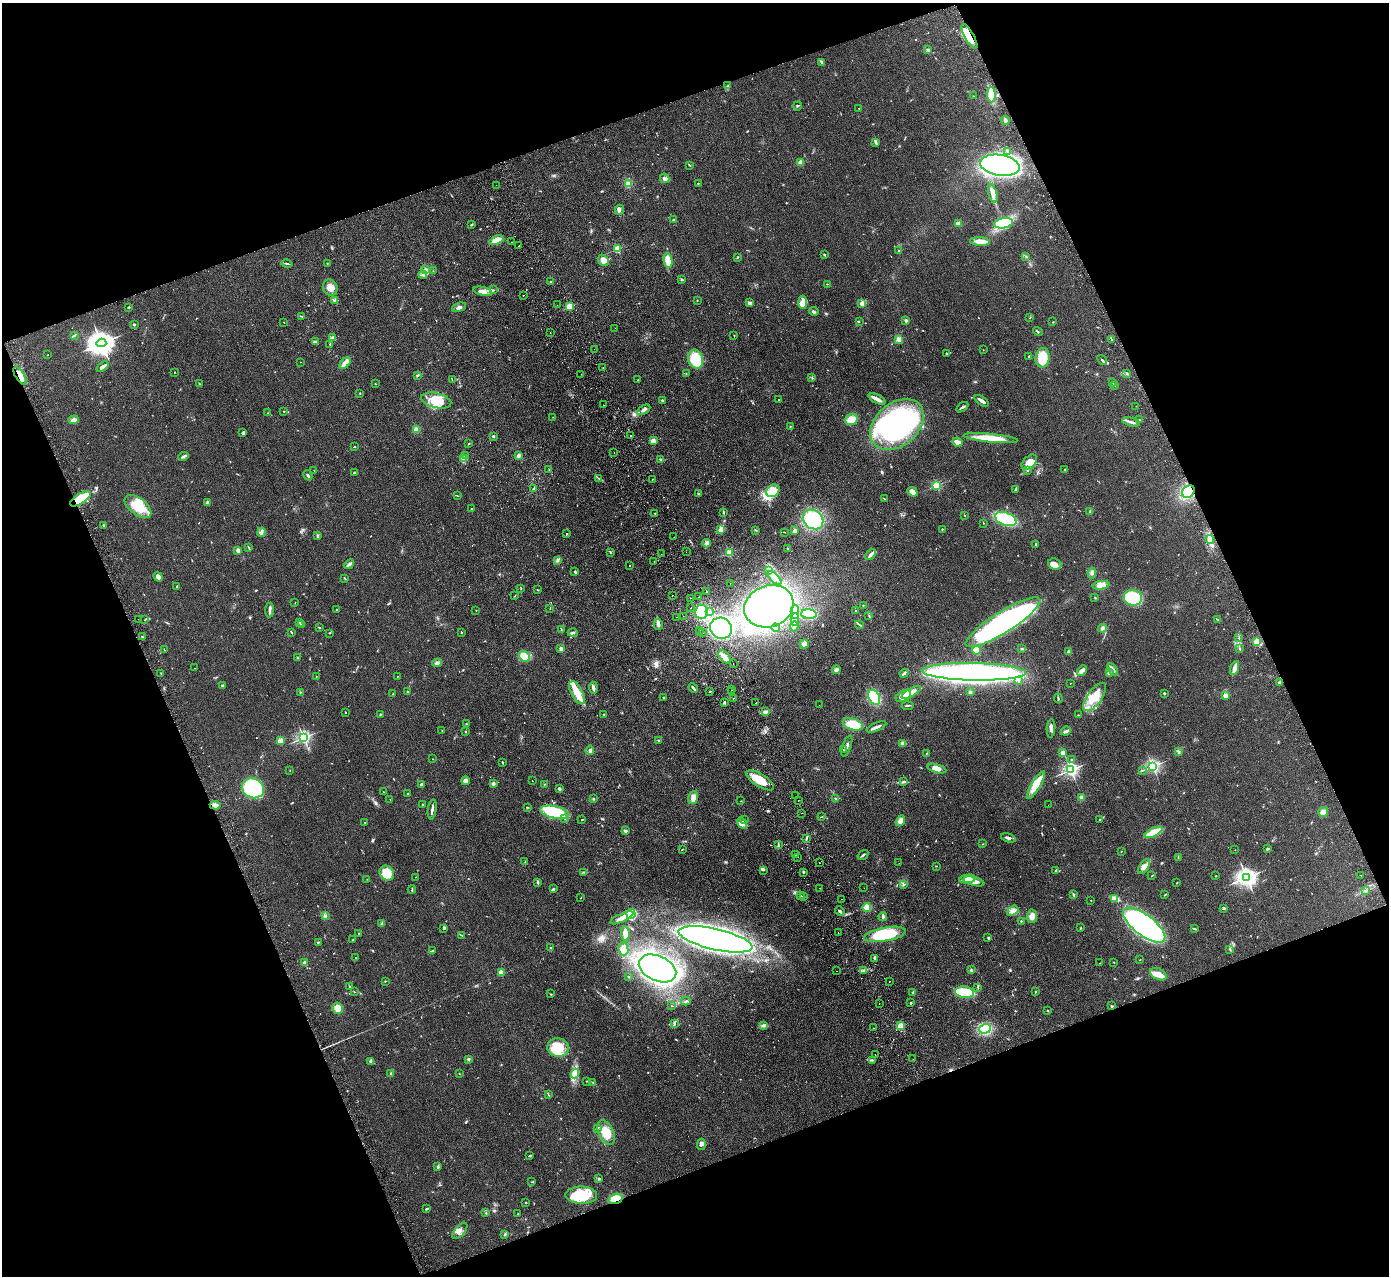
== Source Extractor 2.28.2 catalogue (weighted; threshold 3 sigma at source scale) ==
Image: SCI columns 56-5601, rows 181-5274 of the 5655 x 5585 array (HDU 1 of 3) = the unmasked area's bounding box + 8 px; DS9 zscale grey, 4 x 4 block average (1 PNG px = mean of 4 x 4 image px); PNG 1391 x 1278 px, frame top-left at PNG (2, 3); each listed source drawn as its Kron ellipse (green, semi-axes under 4 px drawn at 4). Shown black and unused: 42% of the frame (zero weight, under 2 of 3 exposures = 3% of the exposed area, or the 3 px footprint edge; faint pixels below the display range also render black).
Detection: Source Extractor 2.28.2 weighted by HDU 2 'WHT'. Background 0.145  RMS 0.01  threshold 0.0452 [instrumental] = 3 sigma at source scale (4.5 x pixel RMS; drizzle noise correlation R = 1.50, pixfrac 1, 0.05/0.05 arcsec/px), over >= 5 px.
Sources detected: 775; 2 too faint to see at this stretch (4 x 4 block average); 14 inside a brighter object's white glare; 15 cosmic-ray / hot-pixel residue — neither listed nor drawn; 12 coinciding with a brighter row at this scale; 54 inside a brighter listed object's ellipse — not listed separately; of the other 678, all 500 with FLUX_AUTO >= 1.9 (the completeness limit of this list) listed and drawn (178 fainter detections not listed), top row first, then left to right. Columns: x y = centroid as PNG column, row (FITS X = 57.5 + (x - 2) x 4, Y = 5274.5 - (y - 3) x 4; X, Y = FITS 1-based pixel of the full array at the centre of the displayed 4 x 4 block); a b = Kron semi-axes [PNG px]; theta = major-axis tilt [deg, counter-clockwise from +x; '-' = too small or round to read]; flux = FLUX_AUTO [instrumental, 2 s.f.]
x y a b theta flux
969 36 14 4 -61 89
928 50 3 3 - 7.1
821 62 3 3 - 6.7
727 86 3 2 - 5.3
991 95 8 3 -86 220
973 96 2 2 - 2.8
797 106 5 2 - 6.4
858 108 2 2 - 2
1005 120 4 3 - 14
876 142 3 2 - 6.2
1008 151 4 2 - 7.8
801 162 2 2 - 140
689 165 2 2 - 2.2
1000 165 20 10 -8 1300
665 178 5 4 - 22
698 183 2 2 - 3
629 184 4 4 - 23
496 185 2 2 - 2.7
993 193 9 4 -74 33
619 210 5 3 - 12
674 219 4 2 - 5.5
958 223 2 2 - 85
1004 223 9 5 10 320
471 225 3 2 - 5
496 240 7 4 24 62
980 241 10 4 -4 60
511 242 2 2 - 4.9
519 246 2 2 - 2.9
617 249 2 2 - 340
898 251 2 2 - 3.1
824 255 3 2 - 4.5
1026 256 3 2 - 5.3
738 257 3 2 - 4.7
603 260 6 4 -47 39
668 261 7 4 -79 68
327 263 2 2 - 3.8
287 264 5 2 - 8.2
425 269 4 3 - 9.3
433 271 2 2 - 2.1
423 275 4 3 - 12
681 279 4 2 - 7.6
550 281 2 2 - 2.9
827 284 2 2 - 2.5
330 287 8 7 - 58
493 290 2 2 - 3.1
483 291 9 4 -12 40
523 295 2 2 - 4.4
334 300 3 2 - 7.2
697 300 2 2 - 3.6
802 302 6 3 -87 25
750 303 4 3 - 12
862 303 3 2 - 38
557 305 2 2 - 2
569 306 2 2 - 310
128 307 3 2 - 3.8
459 307 7 3 20 22
814 311 5 2 - 11
302 316 3 2 - 3.9
1030 318 2 2 - 2.8
906 320 3 2 - 6
284 322 2 2 - 2.7
859 322 2 2 - 2.1
1053 322 3 2 - 3.3
134 324 2 2 - 6.8
615 328 2 2 - 5.1
1038 331 5 2 - 4.5
550 333 2 2 - 2.2
74 335 3 2 - 4.6
734 335 2 2 - 2.2
333 337 3 3 - 7.7
899 339 2 2 - 200
1111 339 3 2 - 2.4
316 342 4 3 - 14
101 343 5 4 - 7300
330 344 3 2 - 5.3
594 349 2 2 - 4.2
983 350 2 2 - 2.1
946 353 3 2 - 3.5
48 355 2 2 - 2.3
1029 356 4 2 - 4.9
1043 358 9 7 80 130
696 359 10 7 -70 150
1102 360 5 2 - 11
301 362 2 2 - 2
345 363 7 4 45 37
103 367 7 2 37 26
603 368 2 2 - 2.3
175 372 2 2 - 2.5
1127 373 2 2 - 6.9
581 374 2 2 - 1.9
686 374 2 2 - 3.2
417 375 4 2 - 6.2
20 376 10 4 -59 60
812 378 2 2 - 3.7
452 380 2 2 - 2.2
638 380 2 2 - 2.2
1113 382 2 2 - 2.6
199 384 2 2 - 2.8
375 384 2 2 - 1.9
1115 386 2 2 - 2.5
360 393 2 2 - 2.9
877 399 9 2 -27 44
662 400 2 2 - 8
779 400 2 2 - 7.6
436 401 15 7 -13 97
982 401 8 3 -34 24
604 405 2 2 - 6.1
1136 406 2 2 - 2
962 407 7 2 33 13
644 410 7 3 30 17
284 411 2 2 - 2.9
267 413 2 2 - 2.1
553 417 2 2 - 2.2
851 419 6 5 - 59
74 420 5 3 - 26
1139 420 3 2 - 3.2
1131 422 9 2 -14 16
897 424 30 21 41 1200
790 426 2 2 - 2.7
416 430 3 3 - 29
243 433 2 2 - 21
630 435 2 2 - 6.1
493 436 3 3 - 6.5
991 438 27 4 -5 150
653 441 2 2 - 160
957 442 5 3 - 40
469 443 2 2 - 3
355 447 2 2 - 3.3
614 453 2 2 - 12
465 455 4 2 - 5.7
184 456 5 2 - 18
518 456 3 3 - 17
463 459 4 3 - 12
661 460 4 2 - 12
1029 462 9 5 42 85
1065 469 3 2 - 4
314 470 2 2 - 2.4
549 470 2 2 - 2.5
1028 470 2 2 - 5
354 473 3 2 - 6.4
308 475 5 2 - 10
599 478 2 2 - 3.3
652 479 2 2 - 12
936 485 2 2 - 500
533 489 3 2 - 5.9
1015 489 3 2 - 9.5
773 491 7 6 - 120
912 492 5 3 - 43
1188 492 7 5 45 310
698 493 3 2 - 6.1
458 496 2 2 - 2.3
80 499 11 5 33 280
884 499 3 2 - 2.9
207 502 2 2 - 2.6
138 506 15 8 -37 170
471 508 2 2 - 2.7
1090 511 3 2 - 4.9
655 513 2 2 - 3.4
724 513 3 2 - 3.6
964 515 2 2 - 2.4
1006 519 11 6 -22 390
813 520 11 9 -40 340
983 523 2 2 - 2
104 525 2 2 - 23
721 529 4 2 - 72
942 529 2 2 - 3.3
756 530 3 2 - 4.6
795 531 2 2 - 21
262 532 5 3 - 13
784 532 2 2 - 2.2
566 534 2 2 - 5.4
317 536 2 2 - 3.7
674 537 2 2 - 2.9
1210 539 4 3 - 19
706 543 4 3 - 13
1036 544 2 2 - 7.5
248 547 3 2 - 4.3
788 548 3 2 - 3.6
238 550 2 2 - 130
686 552 2 2 - 2
610 553 2 2 - 2
729 553 2 2 - 290
661 554 2 2 - 2.2
871 554 6 2 47 21
558 560 3 2 - 5.4
654 561 2 2 - 2.5
349 564 5 2 - 15
1055 564 7 5 -22 30
630 565 2 2 - 3.1
768 571 2 2 - 4.4
575 572 3 2 - 8.8
1092 573 5 4 - 17
158 577 5 3 - 21
345 578 4 2 - 4
775 578 8 4 -46 27
730 583 2 2 - 5.9
1101 585 8 4 9 56
177 586 2 2 - 3.1
521 588 2 2 - 1.9
537 590 3 2 - 2.5
706 591 2 2 - 22
672 595 2 2 - 6.8
515 596 2 2 - 2.5
698 597 2 2 - 9
691 598 2 2 - 4.7
1095 598 2 2 - 2.9
1133 598 9 8 - 270
295 603 2 2 - 2
863 605 2 2 - 2.7
769 606 25 20 21 1300
550 608 2 2 - 2.7
691 608 2 2 - 11
270 610 7 2 85 19
336 610 2 2 - 3.2
476 610 2 2 - 5
856 611 2 2 - 3
701 612 7 6 - 190
710 612 2 2 - 3.3
795 612 7 2 -89 17
809 614 8 4 -5 230
683 616 2 2 - 3.7
869 616 2 2 - 2.1
677 617 2 2 - 4.4
138 619 2 2 - 2.2
1218 619 4 2 - 3.4
144 620 2 2 - 3.2
795 620 6 2 88 14
299 622 3 2 - 5.8
1003 622 43 10 32 1700
301 624 2 2 - 3.4
658 624 5 3 - 25
859 625 4 2 - 5.8
794 626 5 3 - 11
319 627 2 2 - 5.1
721 628 11 10 - 670
776 628 4 3 - 8.3
1103 628 4 3 - 14
561 630 3 2 - 3
699 630 2 2 - 4.5
292 632 4 2 - 3.9
462 632 2 2 - 2.2
703 632 2 2 - 2.9
329 633 2 2 - 3.2
573 633 5 2 - 9.2
142 636 2 2 - 3
1239 638 2 2 - 2.6
1257 642 3 3 - 59
804 644 4 4 - 22
561 649 3 3 - 13
1022 649 2 2 - 4.6
1240 649 3 2 - 3.9
164 650 2 2 - 3.1
976 650 4 3 - 91
1069 652 2 2 - 86
524 656 6 4 -45 100
725 657 8 4 -50 42
297 658 2 2 - 2.2
437 663 5 3 - 15
733 663 2 2 - 2.1
195 668 2 2 - 2.8
1235 668 7 2 72 58
1113 669 7 3 -58 18
836 670 4 3 - 15
1082 671 6 3 45 25
974 672 52 9 -1 1700
161 673 2 2 - 3.9
904 673 5 2 - 7.6
1109 673 2 2 - 85
316 676 2 2 - 2.7
397 676 2 2 - 3.1
1018 681 3 2 - 6.3
1279 682 3 2 - 6.6
1070 683 2 2 - 2
223 685 3 2 - 6.8
593 688 6 2 -85 26
693 688 5 2 - 15
732 690 2 2 - 2.5
710 691 2 2 - 14
300 692 2 2 - 2.4
407 692 3 2 - 4.1
732 692 2 2 - 3.9
911 692 11 3 31 54
970 692 2 2 - 66
577 693 13 6 -62 75
1164 693 2 2 - 19
393 694 2 2 - 2.5
1225 695 2 2 - 130
903 696 8 5 31 82
874 697 8 5 -62 250
1095 697 17 7 54 110
664 698 2 2 - 2.4
733 698 2 2 - 3.2
1058 698 5 2 - 5.6
724 702 3 2 - 9
756 703 2 2 - 22
819 705 2 2 - 1.9
908 706 6 2 5 7.5
766 712 4 3 - 18
345 713 2 2 - 2.1
380 714 2 2 - 3.3
604 715 3 2 - 2.8
1078 715 2 2 - 3
466 723 3 2 - 4.6
853 724 10 5 -18 130
876 727 10 2 23 25
1051 728 9 3 86 25
442 730 2 2 - 1.9
466 731 2 2 - 3.8
1066 731 5 3 - 16
303 737 2 2 - 1400
658 740 2 2 - 7.5
280 741 2 2 - 200
903 743 4 3 - 13
847 746 11 2 70 18
590 750 5 4 - 14
843 750 2 2 - 4.4
1179 751 2 2 - 2.7
1063 753 4 3 - 20
926 754 3 2 - 3.4
433 759 2 2 - 2
1071 759 2 2 - 6.3
502 762 3 2 - 5.1
1152 766 2 2 - 1500
937 769 10 4 -16 45
290 770 2 2 - 2.1
1071 770 2 2 - 1800
1142 770 2 2 - 2.2
760 780 16 6 -32 92
465 781 4 4 - 19
532 781 2 2 - 2
904 781 3 2 - 6
493 783 3 3 - 9.9
421 784 3 2 - 6.6
545 784 2 2 - 2.6
1036 785 16 4 59 110
253 788 11 10 - 390
559 789 3 3 - 7
383 792 2 2 - 2
408 794 3 2 - 3.5
795 796 2 2 - 3.1
693 797 7 5 75 31
1081 797 4 3 - 11
390 799 2 2 - 2.5
593 799 2 2 - 4
836 799 3 2 - 6.9
741 801 2 2 - 2.1
798 801 2 2 - 5.9
423 804 2 2 - 6.5
215 805 5 3 - 24
1048 805 2 2 - 1.9
527 807 2 2 - 3
432 809 10 2 83 18
555 812 14 6 -13 420
1323 812 5 4 - 23
802 813 2 2 - 1.9
822 817 4 2 - 3.2
564 819 2 2 - 2.7
1100 819 2 2 - 10
582 820 2 2 - 3
744 820 2 2 - 2.4
900 821 5 4 - 33
365 823 2 2 - 3.4
742 823 6 4 -55 47
625 831 2 2 - 43
1154 832 10 3 25 180
806 838 4 2 - 6.2
1008 838 7 2 -16 14
983 844 2 2 - 2
778 845 2 2 - 2.6
682 849 2 2 - 3.5
1267 849 3 2 - 6.7
1235 850 2 2 - 6.3
1121 851 2 2 - 2.7
796 854 3 2 - 3.1
863 855 6 2 35 8.2
798 857 2 2 - 2.8
1178 857 3 2 - 3.8
525 862 2 2 - 2.2
819 863 2 2 - 3.3
899 863 2 2 - 2.1
936 866 2 2 - 3.4
1144 867 8 4 57 34
763 870 4 2 - 6.7
1056 870 2 2 - 4.6
584 872 3 2 - 3.8
803 872 3 2 - 5.4
387 873 8 6 -44 130
1361 875 2 2 - 8.1
1152 876 2 2 - 3
1216 876 2 2 - 2.3
416 877 2 2 - 2.5
1247 877 3 3 - 3600
367 879 2 2 - 2.7
967 879 8 4 7 82
974 881 11 4 -15 40
538 883 2 2 - 4.5
1177 883 2 2 - 2.6
904 884 3 2 - 4.9
820 888 2 2 - 3.2
864 888 2 2 - 2.3
553 889 2 2 - 2.3
412 890 4 2 - 5.2
1366 890 2 2 - 2.9
801 895 2 2 - 3.2
1074 895 3 2 - 8.3
1165 895 3 2 - 3.5
803 897 3 2 - 5.2
580 898 3 2 - 2.6
841 899 2 2 - 3.3
1114 899 4 3 - 17
1091 900 2 2 - 2
867 907 4 4 - 47
1224 908 2 2 - 11
840 911 5 2 - 11
1013 911 6 4 36 25
631 914 5 4 - 290
325 916 4 2 - 8.6
883 916 4 3 - 9.5
1032 916 7 5 87 34
622 918 12 3 25 41
1021 921 2 2 - 3.4
382 924 4 2 - 8.2
1144 925 25 10 -37 1900
444 928 4 3 - 7.5
1081 928 3 2 - 4.4
1194 929 4 2 - 5.1
838 932 2 2 - 2.6
359 933 2 2 - 2.1
625 934 8 4 -83 65
885 934 21 6 10 320
462 936 3 2 - 3
988 938 3 2 - 3.6
715 939 38 10 -13 3100
353 940 2 2 - 8.9
318 942 4 2 - 4.8
551 947 2 2 - 3.5
623 949 6 5 - 49
432 950 3 2 - 5.1
1230 950 3 2 - 5.5
355 958 3 2 - 2.5
875 958 4 2 - 7.9
1140 960 2 2 - 2
1114 962 2 2 - 2.9
305 963 2 2 - 110
1100 963 2 2 - 2.1
657 968 20 12 -25 1900
971 970 2 2 - 4.7
836 971 2 2 - 6.1
864 971 3 2 - 5.9
501 973 4 3 - 46
1158 974 9 5 -25 49
629 977 2 2 - 2.3
385 981 2 2 - 2.5
889 981 2 2 - 3.2
350 987 2 2 - 3.9
978 987 3 2 - 3.5
354 992 2 2 - 2.4
913 992 4 2 - 5.7
964 992 9 5 -8 210
1036 992 2 2 - 4.1
550 994 2 2 - 2.6
686 1001 5 2 - 8.9
879 1003 2 2 - 13
911 1003 3 2 - 6.6
671 1006 2 2 - 2.9
1112 1006 3 2 - 4.6
338 1008 6 5 - 48
1048 1010 2 2 - 3.8
674 1023 4 2 - 6.7
763 1025 3 2 - 6.6
901 1026 3 3 - 67
874 1028 2 2 - 6
985 1029 6 5 - 150
558 1047 11 9 -12 130
875 1054 2 2 - 3.3
469 1059 3 3 - 6.5
913 1059 2 2 - 3.4
872 1060 3 2 - 6
370 1061 3 2 - 7
390 1074 3 2 - 4.6
459 1074 2 2 - 2
575 1074 5 3 - 21
586 1081 2 2 - 2
593 1082 2 2 - 3.5
549 1095 4 2 - 3.7
597 1128 3 2 - 6.2
606 1133 13 7 -65 95
701 1144 6 4 85 19
530 1155 3 2 - 5.2
438 1167 3 3 - 6.6
598 1178 2 2 - 6.1
532 1182 3 2 - 5.3
581 1195 16 8 -1 240
616 1199 7 5 16 100
525 1202 2 2 - 2.9
427 1209 4 2 - 7.2
486 1213 2 2 - 3.8
517 1214 2 2 - 2.7
460 1231 10 5 49 32
505 1234 2 2 - 2.6
Overlapping masked pixels (flux is a lower limit): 5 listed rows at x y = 969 36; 20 376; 1188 492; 80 499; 616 1199
Diffuse or blended objects may show on this block-average render without a row.